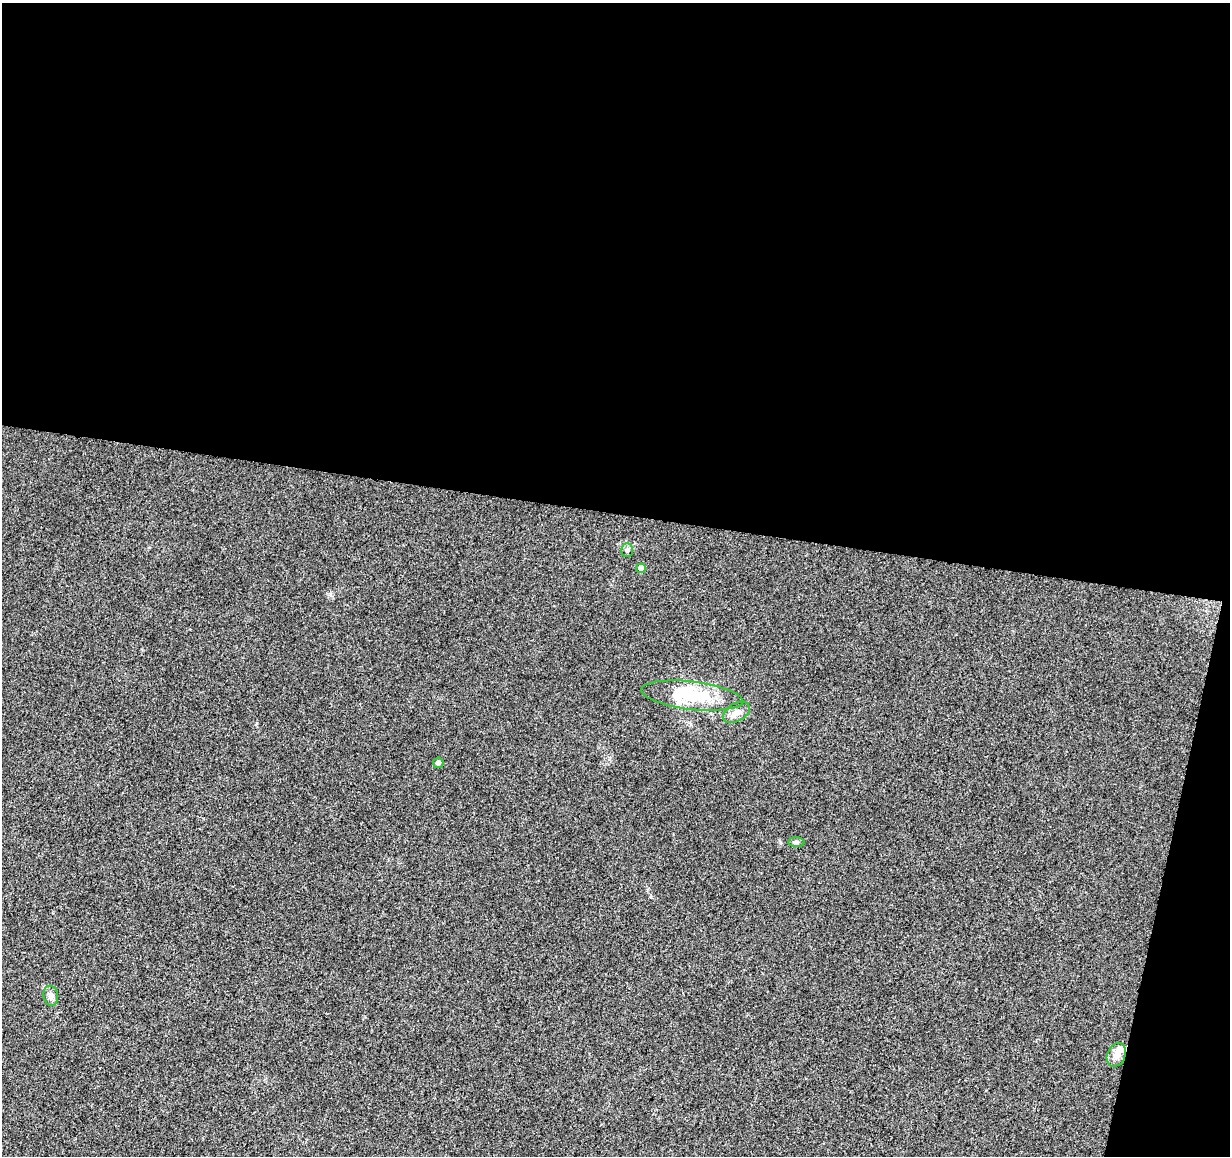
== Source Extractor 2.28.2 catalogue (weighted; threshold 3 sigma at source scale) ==
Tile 4 of 4 x 4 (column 4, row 1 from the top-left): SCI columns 3697-4924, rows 3749-4902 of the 4926 x 5130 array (HDU 1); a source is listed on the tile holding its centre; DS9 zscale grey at full resolution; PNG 1232 x 1158 px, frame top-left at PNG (2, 3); each listed source drawn as its Kron ellipse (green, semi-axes under 4 px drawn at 4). Shown black and unused: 47% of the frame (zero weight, under 3 of 5 exposures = <1% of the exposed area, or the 3 px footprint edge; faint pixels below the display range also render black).
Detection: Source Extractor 2.28.2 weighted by HDU 2 'WHT'; one run over the whole footprint, this tile lists its part. Background 0.0271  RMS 0.0046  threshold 0.0207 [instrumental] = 3 sigma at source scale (4.5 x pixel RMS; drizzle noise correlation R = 1.50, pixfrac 1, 0.0396/0.0396 arcsec/px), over >= 5 px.
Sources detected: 10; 1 inside a brighter object's white glare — neither listed nor drawn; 1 inside a brighter listed object's ellipse — not listed separately; the other 8 listed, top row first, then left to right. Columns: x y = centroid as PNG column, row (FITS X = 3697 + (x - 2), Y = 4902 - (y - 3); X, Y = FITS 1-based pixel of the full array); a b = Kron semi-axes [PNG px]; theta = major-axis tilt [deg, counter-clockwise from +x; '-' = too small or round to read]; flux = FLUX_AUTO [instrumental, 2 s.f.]
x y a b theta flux
627 550 7 5 -90 0.96
641 568 4 4 - 3.7
692 695 51 14 -7 19
736 712 15 9 30 3.3
438 763 5 5 - 1.6
796 842 8 5 -2 0.88
51 996 10 7 -80 2
1116 1055 12 9 66 3.9